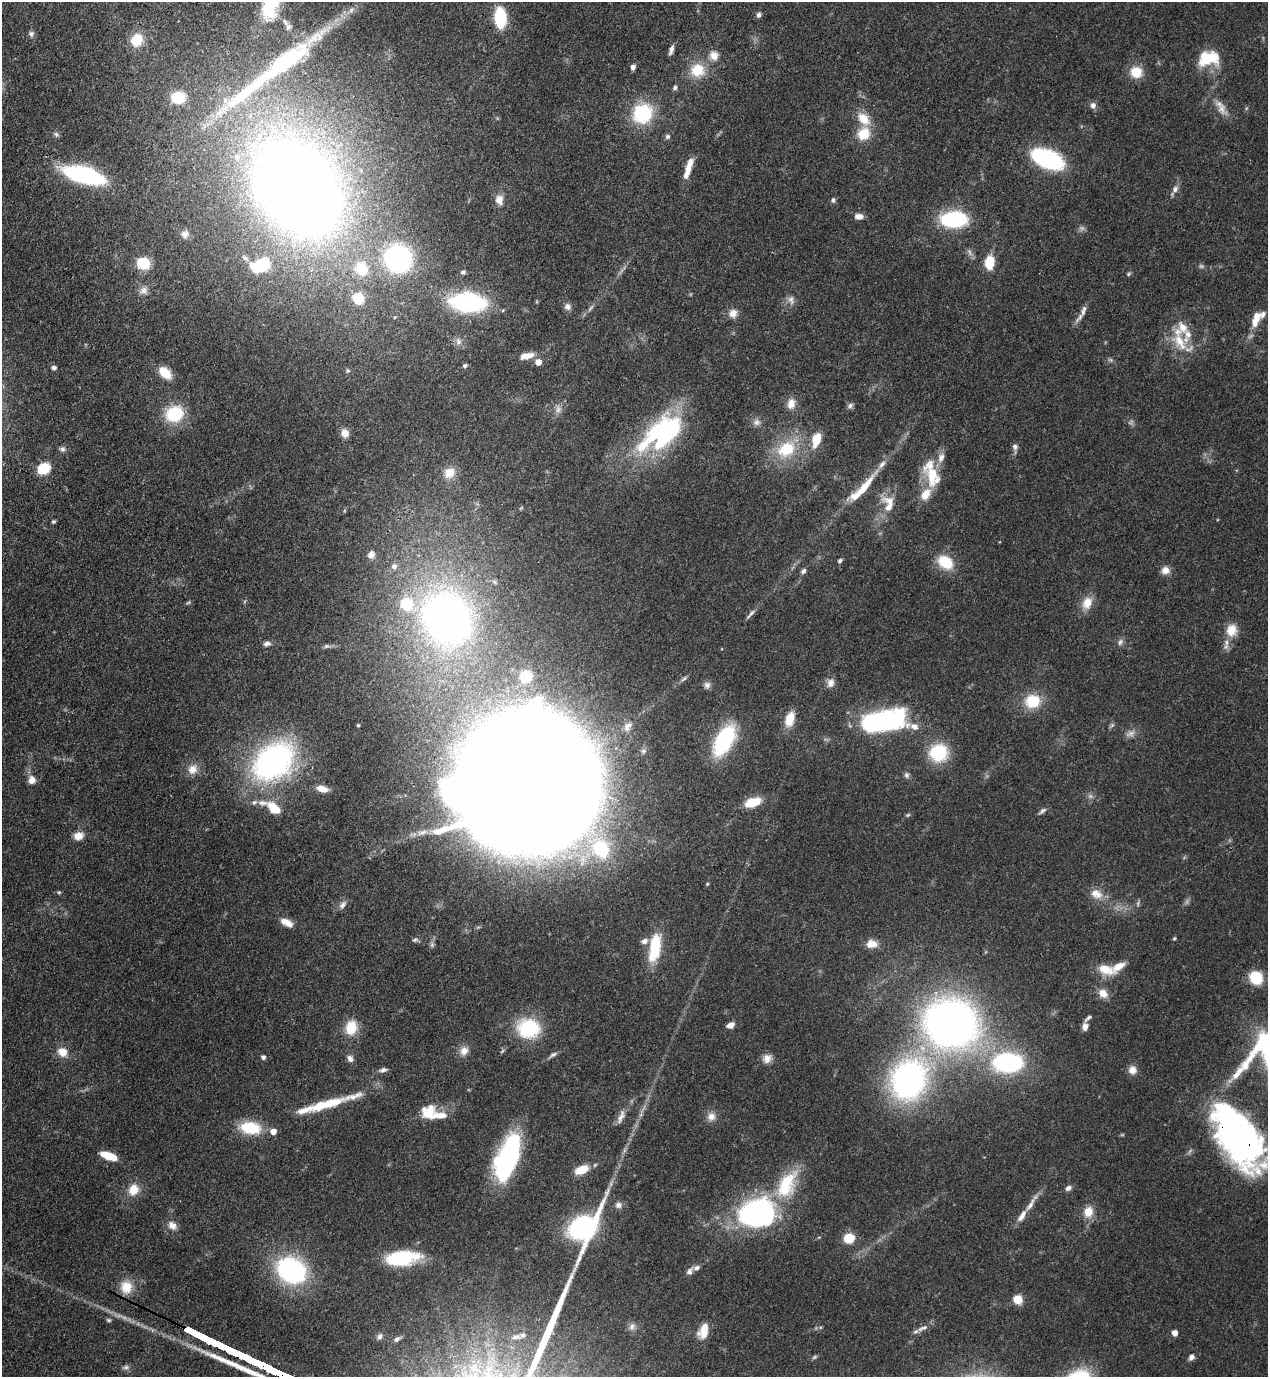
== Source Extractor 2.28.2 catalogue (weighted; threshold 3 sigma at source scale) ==
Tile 11 of 4 x 4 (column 3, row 3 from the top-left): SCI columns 2885-4150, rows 1416-2790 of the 5638 x 5578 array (HDU 1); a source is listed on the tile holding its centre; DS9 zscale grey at full resolution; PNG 1270 x 1379 px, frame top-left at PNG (2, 2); no overlay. Shown black and unused: <1% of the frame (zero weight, under 3 of 4 exposures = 7% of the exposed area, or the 3 px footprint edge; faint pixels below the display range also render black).
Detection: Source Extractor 2.28.2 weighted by HDU 2 'WHT'; one run over the whole footprint, this tile lists its part. Background 0.0696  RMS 0.0036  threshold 0.0161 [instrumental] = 3 sigma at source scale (4.5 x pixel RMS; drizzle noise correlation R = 1.50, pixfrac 1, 0.05/0.05 arcsec/px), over >= 5 px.
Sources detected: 222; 13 too faint to see at this stretch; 5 inside a brighter object's white glare — not listed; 26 inside a brighter listed object's ellipse — not listed separately; the other 178 listed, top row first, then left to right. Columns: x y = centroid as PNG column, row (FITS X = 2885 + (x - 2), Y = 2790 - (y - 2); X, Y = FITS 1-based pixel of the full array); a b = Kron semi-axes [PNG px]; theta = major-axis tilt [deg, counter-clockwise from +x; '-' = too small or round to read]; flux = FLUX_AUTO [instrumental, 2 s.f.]
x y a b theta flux
758 15 6 5 - 1.2
500 18 16 9 -86 21
285 22 14 7 -50 2.3
31 34 8 7 - 1.1
137 40 15 13 65 8.3
671 50 12 5 72 1.6
714 56 13 12 - 3.5
1208 58 24 16 11 15
284 63 102 26 36 66
633 67 6 5 - 1.5
697 70 18 16 13 10
1136 72 12 12 - 7.7
675 87 6 5 - 0.8
178 98 11 9 1 14
1093 105 7 6 - 1.8
1222 109 20 11 -56 3.9
642 113 19 17 46 26
864 119 20 13 -47 6.8
56 134 8 6 -39 0.92
864 134 16 14 45 8.4
667 136 7 6 - 0.92
1047 159 23 12 -24 64
689 166 20 7 71 4.5
84 175 31 12 -15 73
297 188 84 65 -50 540
1175 189 8 7 - 1.7
499 200 14 10 -83 3.3
833 200 7 5 -90 0.84
859 216 10 7 -1 2.1
954 219 17 10 0 52
185 234 10 9 - 2
245 258 11 6 -34 1.3
398 259 22 20 -41 71
989 262 12 8 81 9.9
143 263 11 9 -23 13
262 265 13 9 32 24
361 269 21 18 -57 11
463 272 6 6 - 0.94
1129 274 6 5 - 0.57
144 290 12 11 - 2.5
358 298 8 8 - 15
468 302 28 16 -3 60
567 306 9 8 - 1.6
1083 311 17 5 72 2.1
733 313 11 11 - 2.9
1263 314 10 7 66 1.5
395 317 5 3 - 0.37
1255 322 12 9 88 3.6
458 341 11 8 -65 2
1180 342 30 16 -55 11
527 356 18 7 12 4
1111 360 7 4 -71 0.6
538 362 5 5 - 4.5
465 366 6 5 - 0.86
54 368 6 5 - 1.1
348 371 6 5 - 0.55
165 373 16 10 -43 6.8
791 404 13 10 81 3.6
850 405 8 7 - 1
558 409 11 8 72 2
174 414 21 18 24 16
757 422 10 9 - 1.8
345 433 10 9 - 2.7
662 438 52 40 33 50
816 439 16 9 76 7.5
1015 447 8 6 -76 1.4
62 449 8 7 - 1.1
786 449 25 18 31 16
43 468 9 7 23 20
449 473 15 13 29 5.3
932 475 28 15 88 13
864 487 35 8 52 10
890 501 24 10 -16 4.3
53 522 5 5 - 0.54
371 555 8 7 - 1.9
840 561 6 4 58 0.77
945 562 16 12 -37 12
394 566 8 7 - 1.4
1165 570 10 9 - 2.8
803 571 6 5 - 1.1
1087 603 18 13 68 5.2
751 614 16 4 48 1.3
447 618 53 45 -62 190
1231 630 16 14 83 5.7
1120 642 10 6 63 1.3
267 644 9 6 16 1.5
327 646 9 5 9 0.89
526 676 11 10 - 6.7
684 679 12 4 36 0.97
830 683 12 9 71 2.4
707 685 9 8 - 1.5
1032 701 18 16 8 12
790 719 18 10 72 6.2
883 721 36 15 8 100
358 725 4 3 - 0.46
1112 725 6 5 - 0.7
627 726 13 8 54 2.1
724 740 24 12 61 47
938 753 16 15 - 22
273 761 44 32 40 96
193 769 14 13 - 3.8
907 775 8 7 - 1.1
32 780 10 9 - 2.8
528 783 83 77 1 3600
322 789 12 7 -13 4
254 802 9 6 28 1.2
753 802 16 8 19 8.8
274 808 17 10 -42 7.9
1042 811 12 5 37 1.1
908 815 6 4 21 0.55
422 832 15 7 16 2.4
78 836 10 8 16 4.2
601 848 28 22 -44 28
707 884 5 4 - 0.43
59 892 6 5 - 0.53
1096 894 17 12 -22 4.6
343 905 13 7 49 1.8
288 923 12 8 -53 2.6
1174 938 5 4 - 0.46
872 944 13 9 -1 4.2
655 948 31 12 80 16
1106 969 23 12 -20 7
1256 978 13 12 - 11
1103 993 13 10 -42 3.5
1088 1018 12 5 39 1
951 1023 44 40 -16 220
730 1025 9 6 28 2.3
1085 1027 8 7 - 2.1
351 1028 16 13 76 8.7
528 1028 24 21 -9 23
464 1051 13 10 58 3
502 1051 7 4 45 0.6
62 1052 10 9 - 5.1
553 1055 13 5 34 1.2
263 1057 5 5 - 1.2
767 1058 12 10 33 2.9
350 1059 10 8 -55 1.5
1008 1062 32 20 0 47
383 1070 10 6 16 1.4
1132 1070 10 9 - 2.8
909 1079 45 37 62 99
327 1104 44 9 17 14
429 1113 18 17 - 8.8
641 1114 7 4 72 0.87
621 1117 21 8 68 2.8
711 1117 12 11 - 2.9
250 1128 21 12 -8 15
273 1131 6 5 - 3.3
1240 1141 80 40 -57 120
108 1156 17 7 -20 8
508 1157 46 19 70 55
582 1170 17 9 24 6.6
611 1183 12 4 71 1.3
787 1185 41 22 63 20
1068 1188 7 6 - 1.5
133 1190 15 12 71 5.6
1031 1203 33 6 57 4.2
618 1205 10 9 - 1.7
1088 1212 14 12 76 4.8
757 1213 34 26 13 85
172 1225 13 10 -37 2.7
849 1238 10 9 - 7.4
402 1258 37 15 7 22
291 1270 23 18 -28 72
690 1271 11 7 53 1.6
126 1287 18 16 84 6.7
1017 1299 5 5 - 21
632 1326 11 8 59 1.8
922 1328 17 6 23 2.2
704 1331 17 9 72 6.3
1175 1333 5 4 - 3.7
380 1336 9 7 54 1.3
516 1337 13 6 11 1.7
397 1339 8 5 43 1
814 1357 8 5 27 0.62
1191 1357 7 6 - 1.6
126 1367 11 6 6 1.2
475 1368 21 11 -23 7.7
Overlapping masked pixels (flux is a lower limit): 4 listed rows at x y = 500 18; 528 783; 1240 1141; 126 1287
Isophote crosses this tile's border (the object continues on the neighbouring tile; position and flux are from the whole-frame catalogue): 2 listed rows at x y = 500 18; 1240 1141
Unlisted compact peaks at least as high as the median listed source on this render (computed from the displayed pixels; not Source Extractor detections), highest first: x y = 582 1251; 579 1259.